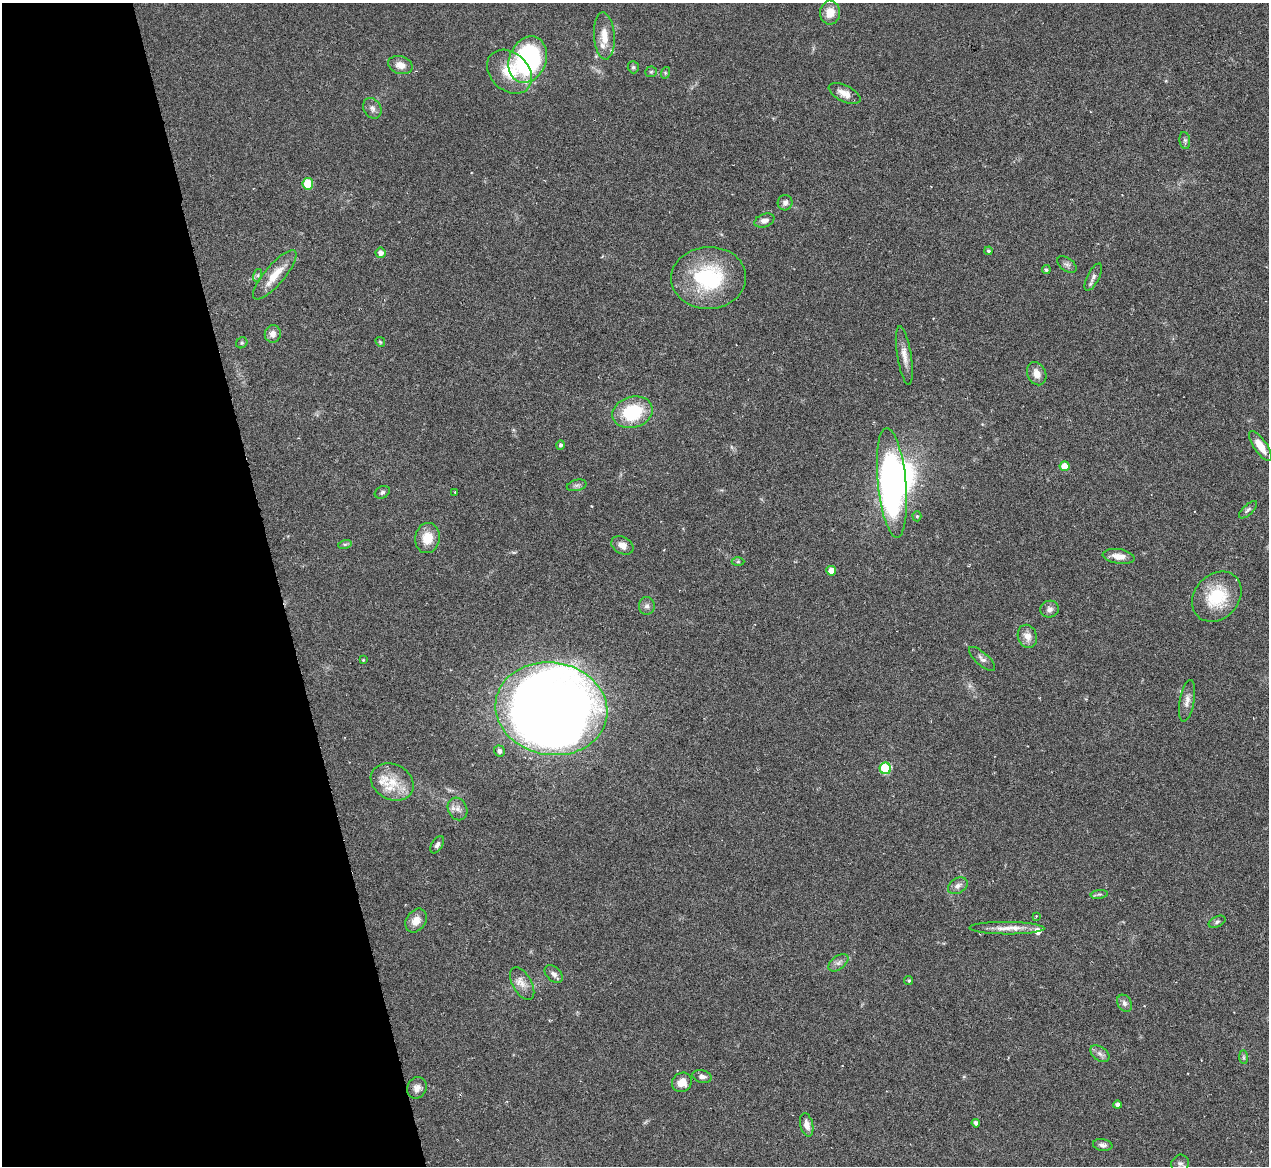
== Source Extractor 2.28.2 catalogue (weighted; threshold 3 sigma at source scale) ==
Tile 5 of 4 x 4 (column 1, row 2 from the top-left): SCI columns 485-1751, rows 3236-4399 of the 5705 x 5824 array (HDU 1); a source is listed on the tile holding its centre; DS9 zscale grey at full resolution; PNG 1271 x 1168 px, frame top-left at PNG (2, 3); each listed source drawn as its Kron ellipse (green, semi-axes under 4 px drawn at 4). Shown black and unused: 22% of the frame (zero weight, under 3 of 6 exposures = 23% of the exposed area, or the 3 px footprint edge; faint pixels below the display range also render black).
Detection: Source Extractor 2.28.2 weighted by HDU 2 'WHT'; one run over the whole footprint, this tile lists its part. Background 0.0845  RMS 0.0046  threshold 0.0187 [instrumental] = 3 sigma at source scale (4.09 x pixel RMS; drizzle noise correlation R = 1.36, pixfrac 0.8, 0.05/0.05 arcsec/px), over >= 5 px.
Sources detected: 83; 2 inside a brighter object's white glare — neither listed nor drawn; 4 inside a brighter listed object's ellipse — not listed separately; the other 77 listed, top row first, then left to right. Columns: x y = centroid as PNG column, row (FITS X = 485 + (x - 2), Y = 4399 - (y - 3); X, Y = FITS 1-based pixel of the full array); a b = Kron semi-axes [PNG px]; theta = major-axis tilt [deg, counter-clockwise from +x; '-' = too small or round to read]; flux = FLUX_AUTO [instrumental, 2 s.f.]
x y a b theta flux
830 13 12 10 89 5.6
604 36 23 10 -86 6.6
528 60 24 18 68 81
400 65 12 8 -17 3.7
633 67 6 5 - 0.83
509 72 25 19 -43 13
651 72 6 5 - 0.7
665 73 6 4 73 0.52
845 93 17 8 -26 4.1
372 108 11 8 -59 1.9
1185 141 9 5 -80 0.98
308 184 5 5 - 15
785 203 8 7 - 1.9
764 221 10 6 21 2.2
989 251 4 4 - 0.8
381 253 5 5 - 2.1
1067 264 11 6 -36 1.4
1046 270 4 4 - 0.85
258 275 6 4 72 0.71
275 275 31 10 49 8
1093 277 15 6 62 1.9
709 278 37 31 3 36
273 334 9 8 - 2.5
380 342 5 4 - 0.55
242 343 6 5 - 0.74
904 355 29 7 -81 4.1
1037 374 12 9 -65 3.5
632 412 20 15 16 22
560 445 5 4 - 1
1260 446 17 6 -56 5.6
1065 466 5 5 - 5.8
892 483 55 14 -84 130
577 485 10 5 13 1.2
382 492 8 6 29 1
455 492 3 2 - 0.42
1248 510 11 5 44 1.1
917 516 5 4 - 0.61
427 538 15 12 79 7.3
345 544 7 4 17 0.71
622 545 12 8 -28 3
1119 556 16 7 -8 4.3
738 561 6 4 1 0.6
831 571 5 5 - 4.3
1217 597 27 22 47 19
647 606 9 8 - 1.6
1050 609 9 8 - 1.9
1027 636 12 9 -70 3.6
982 659 16 6 -42 1.8
363 660 4 3 - 0.34
1187 701 21 7 79 3.1
551 709 56 46 -9 740
499 751 5 5 - 1.3
885 768 6 5 - 25
392 782 22 17 -28 10
457 809 11 9 -65 2.7
437 845 9 5 59 1.3
958 886 10 7 32 2.2
1099 894 8 4 8 0.85
1036 916 3 3 - 0.43
416 921 13 9 55 4.3
1217 922 9 5 26 1
1007 928 37 6 -1 5.5
838 963 11 6 38 1.7
554 974 10 7 -41 1.8
909 981 4 4 - 0.67
522 984 18 9 -61 3.8
1124 1003 9 7 -59 1.7
1100 1054 11 7 -36 2
1244 1057 7 4 -90 0.75
702 1076 10 6 -14 1.8
682 1082 10 9 - 4.4
417 1088 11 9 61 2.5
1117 1105 4 4 - 1.7
976 1123 4 4 - 1.7
807 1125 12 6 -77 2.9
1103 1145 10 6 -9 1.5
1180 1164 9 8 - 1.6
Isophote crosses this tile's border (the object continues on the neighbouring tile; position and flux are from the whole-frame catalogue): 1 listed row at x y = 1180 1164